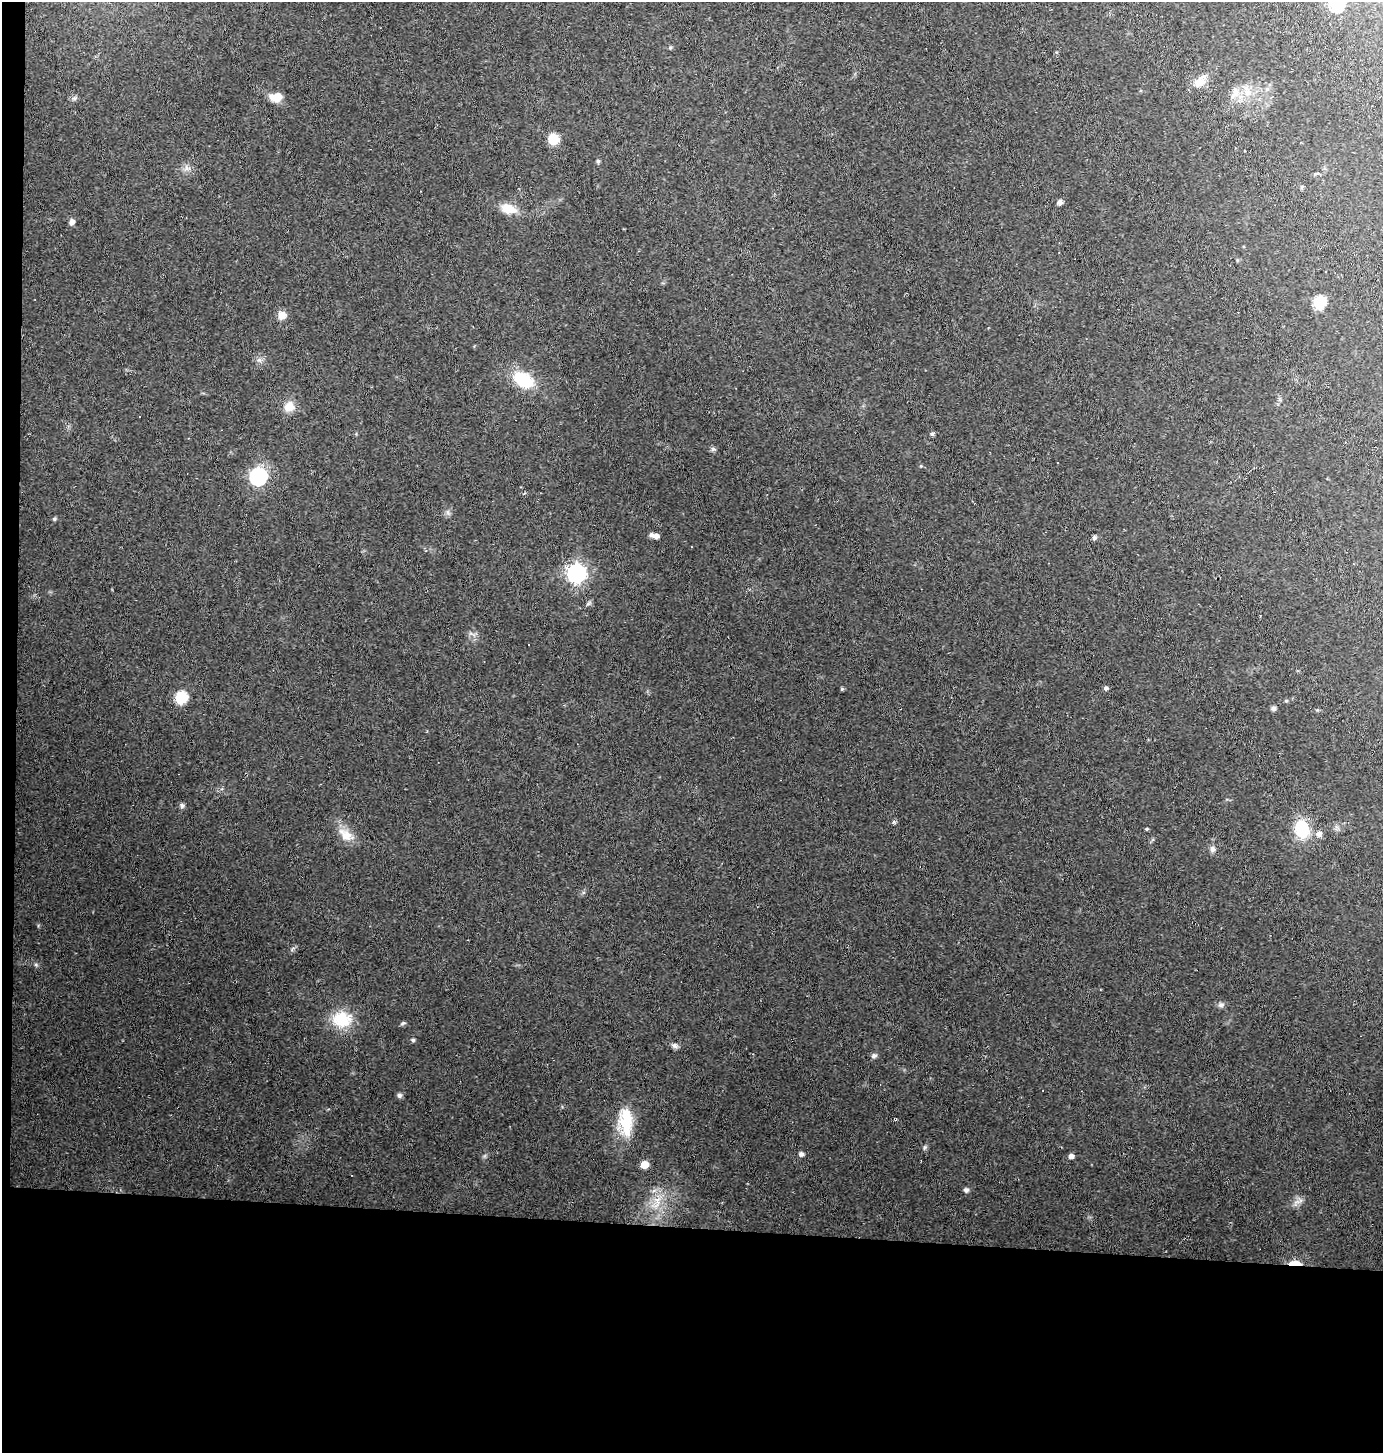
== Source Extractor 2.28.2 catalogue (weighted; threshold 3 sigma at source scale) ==
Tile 7 of 3 x 3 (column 1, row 3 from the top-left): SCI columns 99-1479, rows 1-1451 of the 4379 x 4353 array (HDU 1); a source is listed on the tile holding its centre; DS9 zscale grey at full resolution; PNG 1385 x 1455 px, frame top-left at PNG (2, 2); no overlay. Shown black and unused: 16% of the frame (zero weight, under 2 of 3 exposures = <1% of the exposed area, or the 3 px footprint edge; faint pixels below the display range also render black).
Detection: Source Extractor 2.28.2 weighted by HDU 2 'WHT'; one run over the whole footprint, this tile lists its part. Background 0.131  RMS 0.011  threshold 0.0488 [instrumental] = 3 sigma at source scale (4.5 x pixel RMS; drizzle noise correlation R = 1.50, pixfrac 1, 0.05/0.05 arcsec/px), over >= 5 px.
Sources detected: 56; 2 cosmic-ray / hot-pixel residue — not listed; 1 inside a brighter listed object's ellipse — not listed separately; the other 53 listed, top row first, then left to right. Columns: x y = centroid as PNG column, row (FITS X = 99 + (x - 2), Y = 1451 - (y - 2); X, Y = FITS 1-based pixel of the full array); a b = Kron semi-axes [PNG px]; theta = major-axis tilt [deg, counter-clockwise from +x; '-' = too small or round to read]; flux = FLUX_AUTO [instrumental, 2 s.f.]
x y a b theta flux
1336 5 7 7 - 120
670 47 5 5 - 1.5
1200 82 19 10 45 12
1267 89 5 5 - 2.1
1235 92 18 8 66 9.2
1247 92 10 8 34 8.6
277 97 11 8 11 16
553 139 6 6 - 56
598 161 5 4 - 1.9
186 168 7 5 -89 3.2
1060 202 6 5 - 3.9
508 209 19 12 -15 17
72 222 6 5 - 5
1319 302 7 6 - 82
282 315 10 10 - 7.9
259 360 7 5 -34 2.7
523 380 25 15 -30 42
289 406 14 13 - 11
932 434 5 5 - 2
713 449 6 5 - 2.1
1057 462 3 3 - 9.3
258 477 8 7 - 280
54 519 5 5 - 1.7
656 536 6 5 - 4.4
1094 537 5 5 - 2.4
576 573 8 8 - 470
588 604 7 4 19 1.8
528 644 2 2 - 0.84
1106 688 6 5 - 2.3
842 689 5 4 - 1.4
181 698 7 6 - 80
1286 701 5 4 - 1.3
1273 708 5 5 - 3.4
182 805 6 5 - 2.9
1146 829 4 4 - 1.1
1302 829 19 14 -80 42
1319 834 7 6 - 4.4
346 836 17 13 -46 15
1212 849 10 6 -85 3.6
36 965 6 4 -19 1.6
1221 1005 9 6 14 3.2
342 1019 24 19 -4 36
403 1023 7 4 44 1.7
413 1040 5 4 - 1.8
675 1046 8 7 - 3.2
874 1056 8 6 7 2.8
399 1095 6 6 - 2.9
626 1120 33 17 -88 37
801 1154 5 5 - 3.3
1071 1156 5 5 - 4.2
644 1165 6 5 - 15
966 1190 6 6 - 3.1
1295 1263 16 5 -1 12
Overlapping masked pixels (flux is a lower limit): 1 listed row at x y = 1295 1263
Isophote crosses this tile's border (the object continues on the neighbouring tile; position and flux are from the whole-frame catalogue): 1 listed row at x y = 1336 5
Unlisted compact peaks at least as high as the median listed source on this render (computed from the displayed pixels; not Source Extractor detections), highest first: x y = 925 1147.